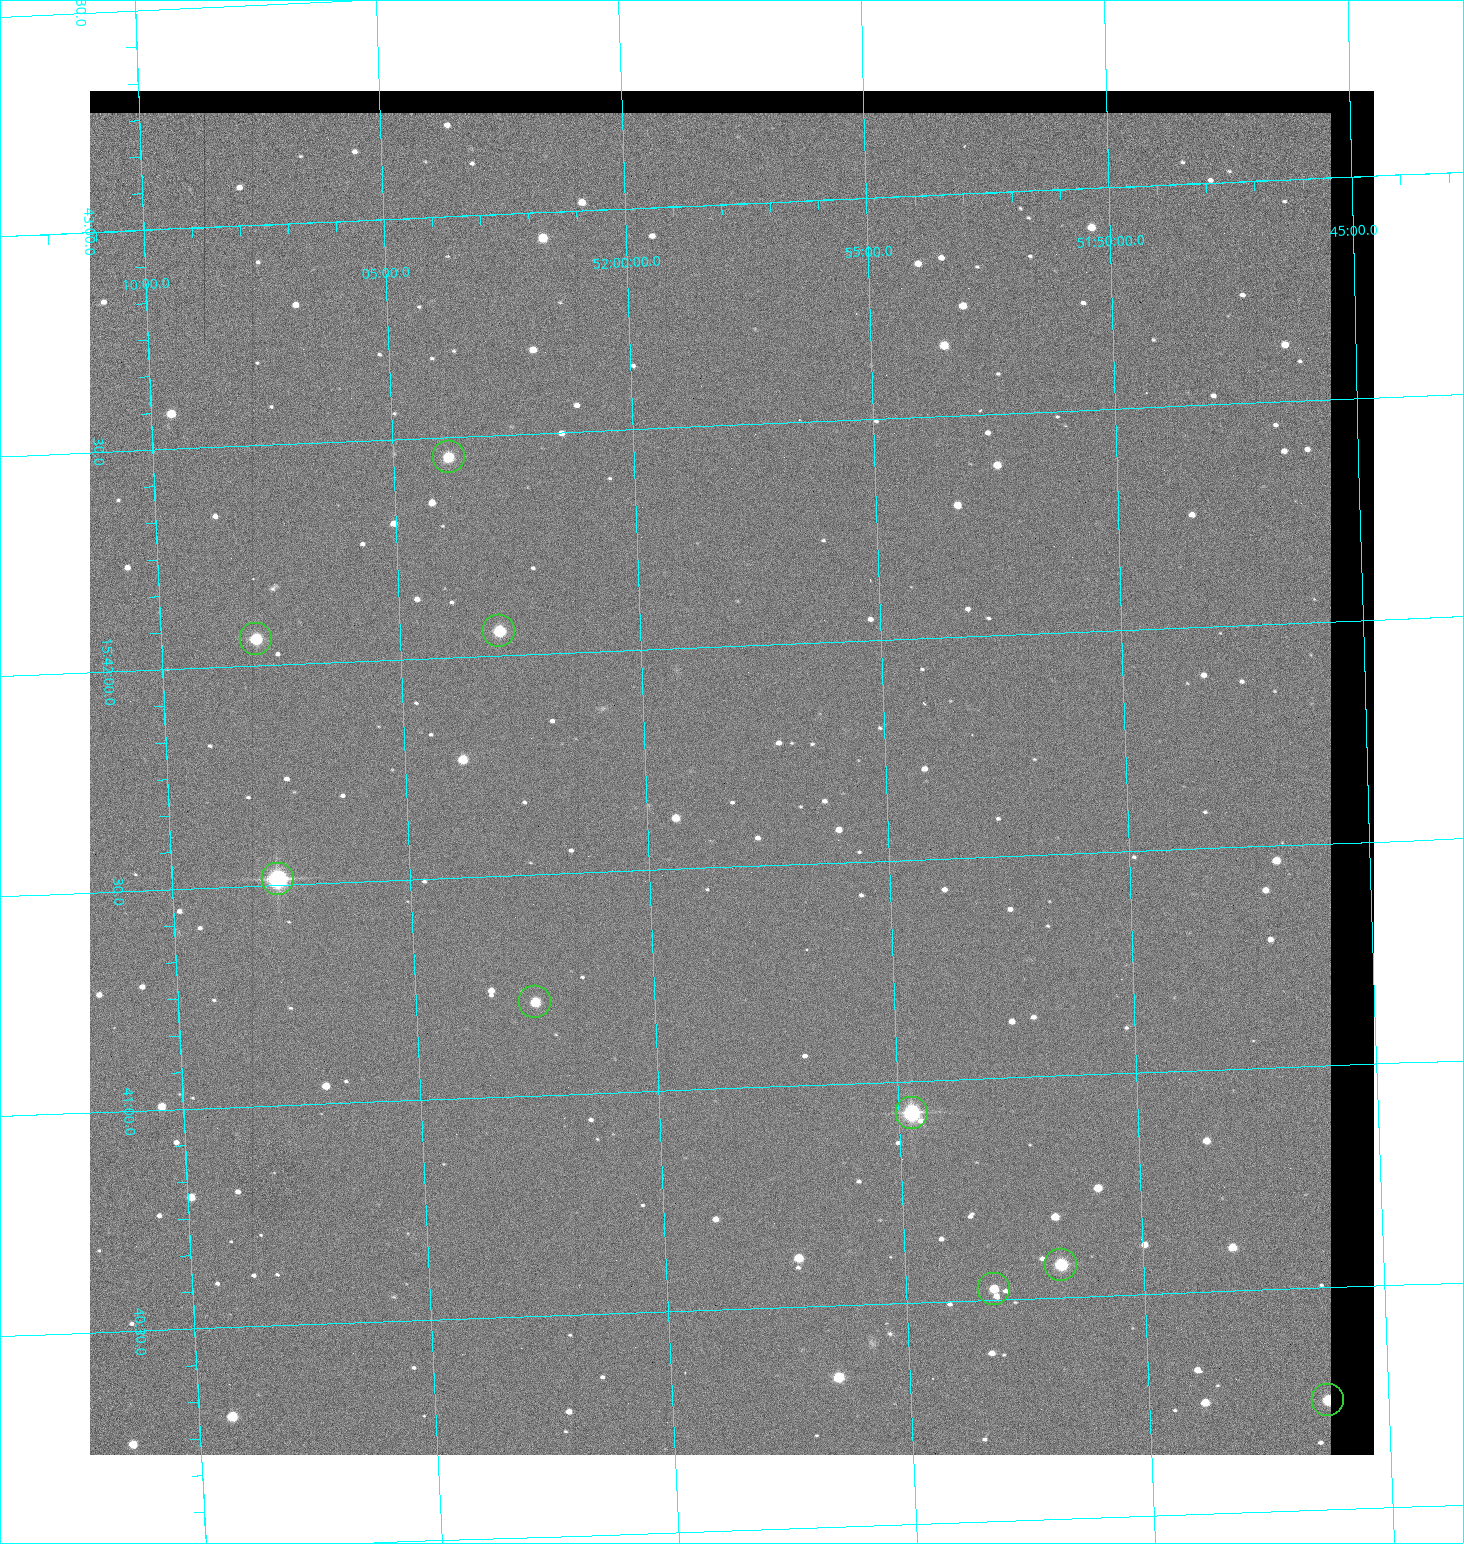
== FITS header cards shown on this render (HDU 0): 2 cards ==
NAXIS1  =                 1284 / length of data axis 1
NAXIS2  =                 1364 / length of data axis 2

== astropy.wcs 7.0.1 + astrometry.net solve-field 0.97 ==
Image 1284 x 1364 px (HDU 0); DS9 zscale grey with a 90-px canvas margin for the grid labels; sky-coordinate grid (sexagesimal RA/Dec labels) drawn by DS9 from the SOLVED WCS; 9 Tycho-2 reference stars matched to detected sources circled (green)
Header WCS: RA---TAN/DEC--TAN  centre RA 15:41:43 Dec +51:58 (235.43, +51.97 deg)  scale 1.26 arcsec/px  FOV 26.9' x 28.5'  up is +92 deg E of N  parity flipped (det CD > 0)
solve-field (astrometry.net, Tycho-2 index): VERIFIED the header's WCS against the Tycho-2 star catalogue (9 matches, 0 conflicts) and refined it, rather than solving blind
Solved WCS: RA---TAN-SIP/DEC--TAN-SIP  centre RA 15:41:43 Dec +51:58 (235.43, +51.97 deg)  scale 1.25 arcsec/px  FOV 26.8' x 28.5'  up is +92 deg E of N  parity flipped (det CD > 0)
The solver's refit moves the header's centre by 0.45 arcsec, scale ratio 0.9966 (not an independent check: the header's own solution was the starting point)
Tycho-2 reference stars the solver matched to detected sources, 9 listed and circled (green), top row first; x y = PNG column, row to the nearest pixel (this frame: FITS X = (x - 90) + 1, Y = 1364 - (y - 91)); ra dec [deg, ICRS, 3 dp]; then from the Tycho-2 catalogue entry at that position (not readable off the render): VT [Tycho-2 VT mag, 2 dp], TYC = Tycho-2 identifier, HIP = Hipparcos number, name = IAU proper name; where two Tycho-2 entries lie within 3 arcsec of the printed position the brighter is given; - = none
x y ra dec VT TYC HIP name
449 457 235.614 +52.064 11.61 3489-1132-1 - -
499 631 235.514 +52.049 11.19 3489-1407-1 - -
256 639 235.515 +52.133 11.12 3489-1380-1 - -
278 879 235.378 +52.130 9.31 3489-1322-1 76850 -
535 1002 235.303 +52.042 11.52 3489-958-1 - -
912 1113 235.232 +51.912 9.59 3489-824-1 - -
1061 1265 235.143 +51.862 10.97 3489-1016-1 - -
994 1289 235.131 +51.886 12.29 3489-908-1 - -
1328 1400 235.062 +51.771 11.53 3489-1453-1 - -